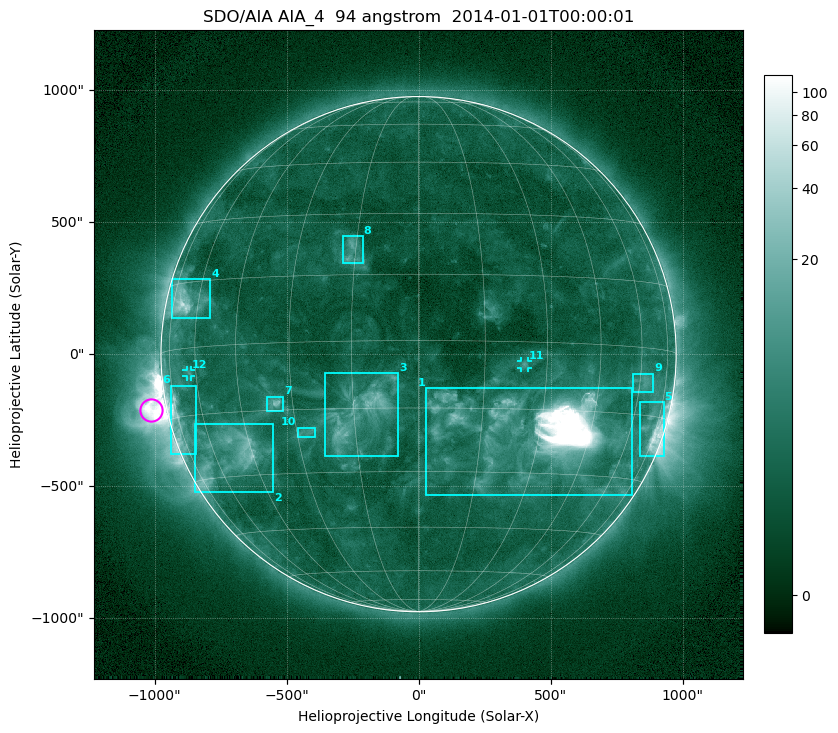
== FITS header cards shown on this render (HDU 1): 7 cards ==
TELESCOP= 'SDO/AIA'
INSTRUME= 'AIA_4'
WAVELNTH=                   94
WAVEUNIT= 'angstrom'
DATE-OBS= '2014-01-01T00:00:01.12'
CTYPE1  = 'HPLN-TAN'
CTYPE2  = 'HPLT-TAN'

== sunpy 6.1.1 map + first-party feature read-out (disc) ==
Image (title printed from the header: SDO/AIA AIA_4  94 angstrom  2014-01-01T00:00:01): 1024 x 1024 px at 2.4 arcsec/px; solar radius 976 arcsec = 407 px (full disc in frame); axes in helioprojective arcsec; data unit not stated in the header (colour bar unlabelled)
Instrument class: DISC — disc imager (sunpy class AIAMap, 94 A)
Bright regions (active regions / flare kernels): reference = the median radial profile (limb darkening/brightening removed); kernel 9 px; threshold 5 sigma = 4.94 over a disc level ~2.01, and >= 1.15x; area >= 12 px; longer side >= 10 px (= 24 arcsec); searched inside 0.97 R_sun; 12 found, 12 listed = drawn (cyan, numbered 1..; 2 of them under ~33 arcsec drawn as corner ticks so the feature stays visible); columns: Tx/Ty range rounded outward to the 5 arcsec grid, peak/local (2 s.f.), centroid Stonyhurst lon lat
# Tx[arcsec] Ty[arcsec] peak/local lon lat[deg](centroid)
1 25..810 -535..-130 142 +29 -20
2 -850..-550 -520..-265 13 -52 -24
3 -355..-75 -385..-70 11 -13 -16
4 -935..-790 135..285 17 -66 +10
5 835..930 -385..-180 16 +71 -17
6 -940..-845 -380..-120 14 -72 -16
7 -575..-510 -215..-160 12 -35 -13
8 -285..-210 345..450 5.8 -16 +20
9 810..890 -145..-75 4.5 +62 -8
10 -460..-390 -315..-275 3.7 -27 -20
11 385..415 -55..-25 4.8 +24 -5
12 -880..-860 -85..-60 3.5 -63 -5
Off-limb structures (1.02-1.3 R_sun): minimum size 162 px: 2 found; the strongest spans PA ~65..135 deg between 1.02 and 1.3 R_sun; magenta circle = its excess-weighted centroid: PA ~100 deg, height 1.06 R_sun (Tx ~-1015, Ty ~-210 arcsec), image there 48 x the reference